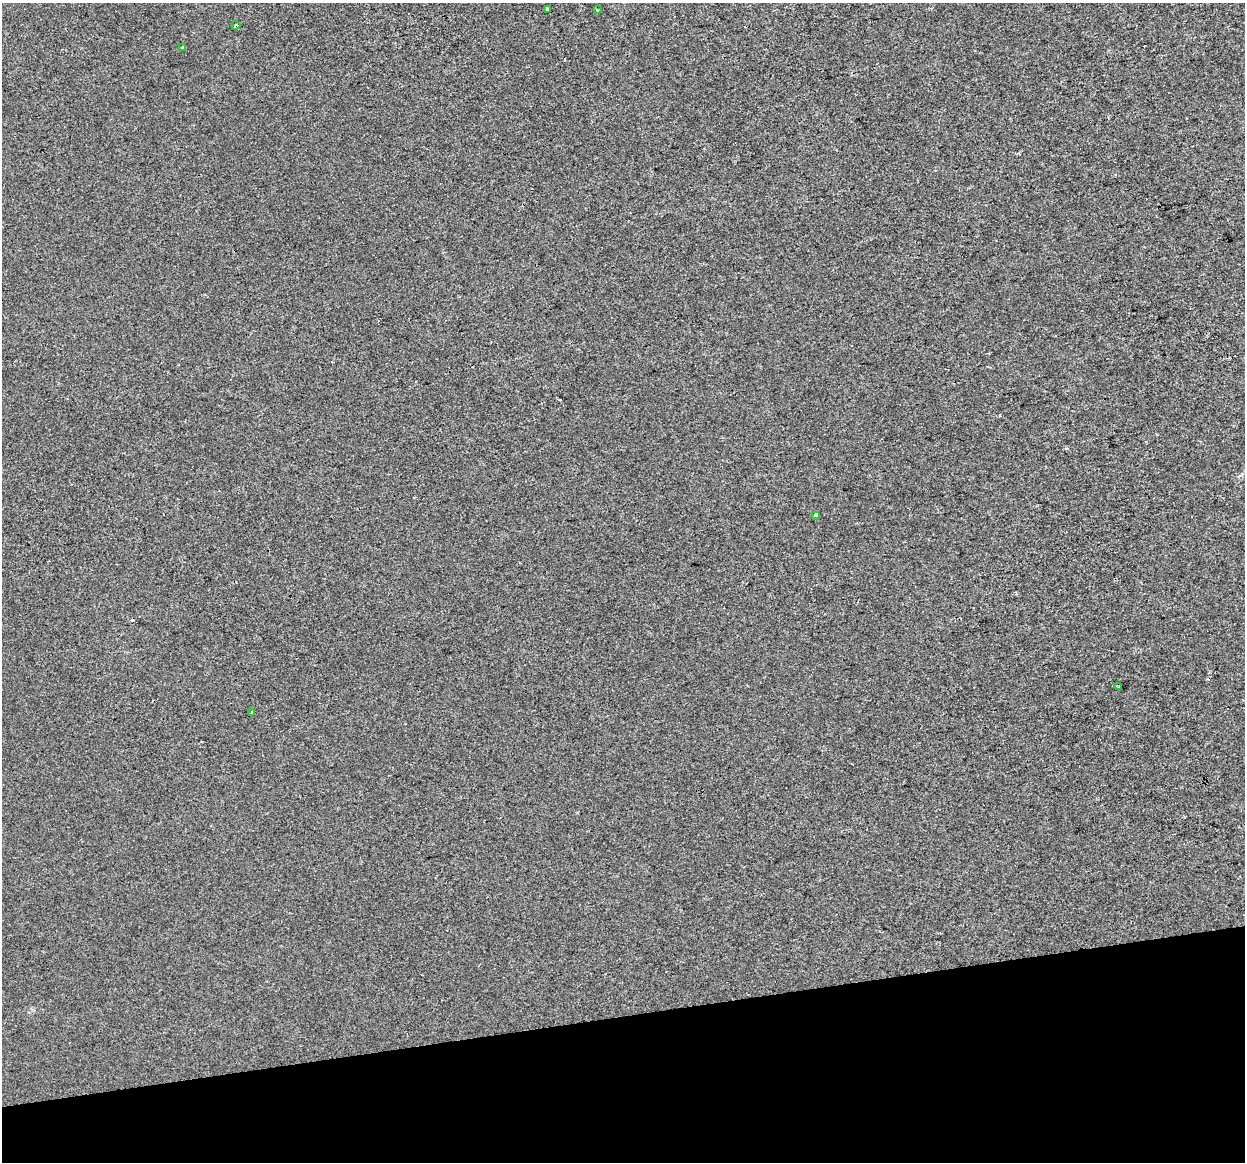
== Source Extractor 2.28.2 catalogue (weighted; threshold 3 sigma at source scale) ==
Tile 14 of 4 x 4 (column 2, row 4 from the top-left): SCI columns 1244-2486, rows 81-1240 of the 4972 x 4754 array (HDU 1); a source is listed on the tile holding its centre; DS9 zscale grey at full resolution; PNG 1247 x 1164 px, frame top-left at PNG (2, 3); each listed source drawn as its Kron ellipse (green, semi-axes under 4 px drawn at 4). Shown black and unused: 13% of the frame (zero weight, under 2 of 3 exposures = <1% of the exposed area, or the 3 px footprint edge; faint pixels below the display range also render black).
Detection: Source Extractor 2.28.2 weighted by HDU 2 'WHT'; one run over the whole footprint, this tile lists its part. Background 1.36e-04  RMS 0.0057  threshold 0.0254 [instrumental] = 3 sigma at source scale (4.5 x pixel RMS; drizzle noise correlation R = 1.50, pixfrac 1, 0.0396/0.0396 arcsec/px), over >= 5 px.
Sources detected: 9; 2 cosmic-ray / hot-pixel residue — neither listed nor drawn; the other 7 listed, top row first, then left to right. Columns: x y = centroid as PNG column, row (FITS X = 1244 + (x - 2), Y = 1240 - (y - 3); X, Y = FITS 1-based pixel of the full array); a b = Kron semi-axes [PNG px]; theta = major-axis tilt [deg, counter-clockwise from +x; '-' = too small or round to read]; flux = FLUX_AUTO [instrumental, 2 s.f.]
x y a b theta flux
547 9 4 3 - 2.1
597 10 4 3 - 0.64
236 25 4 3 - 1.4
183 48 3 3 - 2.8
816 515 4 3 - 2.3
1119 686 3 3 - 1.7
251 712 4 3 - 0.52